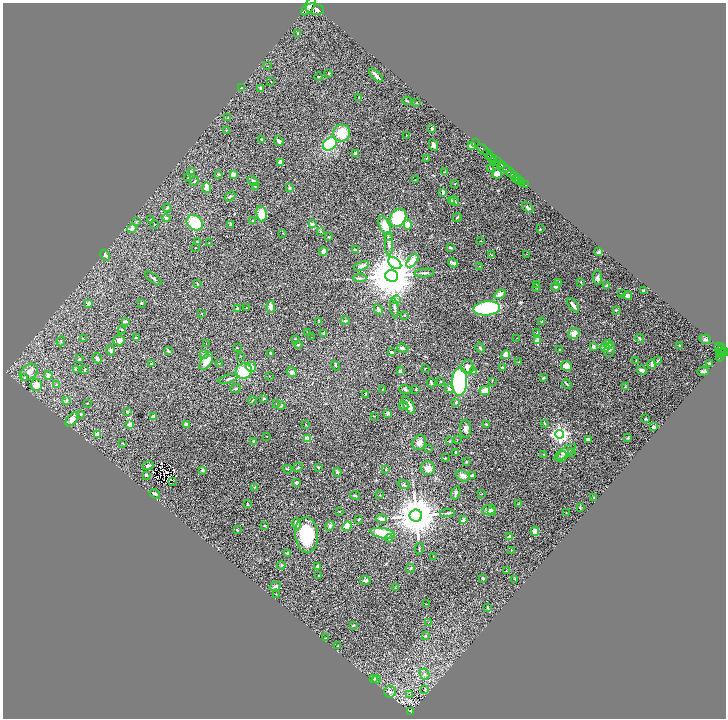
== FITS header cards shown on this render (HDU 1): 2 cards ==
NAXIS1  =                 1447
NAXIS2  =                 1432

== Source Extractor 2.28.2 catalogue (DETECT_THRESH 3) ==
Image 1447 x 1432 px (HDU 1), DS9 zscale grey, zoomed out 1/2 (1 PNG px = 2 x 2 image px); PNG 728 x 720 px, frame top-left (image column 2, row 1431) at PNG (3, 3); each listed source drawn as its Kron ellipse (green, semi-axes under 4 px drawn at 4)
Background 1.39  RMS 0.036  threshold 0.108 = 3 sigma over >= 5 px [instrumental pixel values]
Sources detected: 366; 39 cannot appear on this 1/2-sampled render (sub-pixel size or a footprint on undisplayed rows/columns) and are neither listed nor drawn; the other 327 listed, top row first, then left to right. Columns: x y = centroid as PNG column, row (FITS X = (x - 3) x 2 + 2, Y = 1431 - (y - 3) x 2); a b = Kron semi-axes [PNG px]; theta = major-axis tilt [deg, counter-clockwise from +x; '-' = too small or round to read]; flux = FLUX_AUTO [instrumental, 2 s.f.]
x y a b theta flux
309 6 11 4 55 7400
315 9 9 5 -12 8200
298 34 3 3 - 12
268 66 3 2 - 2.2
329 73 2 2 - 5.5
376 75 8 2 -45 23
319 77 4 2 - 4.6
271 81 2 1 - 2.2
241 88 3 2 - 3.3
260 88 4 3 - 11
359 97 3 2 - 3.1
407 101 5 2 - 4.1
416 103 2 2 - 3.4
228 118 3 2 - 3.6
432 128 3 3 - 14
226 130 3 3 - 4.8
342 133 8 8 - 200
406 135 2 1 - 2.7
262 139 3 3 - 6.9
279 141 5 2 - 23
475 142 4 1 - 85
330 144 8 5 42 420
433 145 6 3 -64 26
472 145 4 3 - 66
483 150 7 3 -44 2400
355 153 4 3 - 10
488 153 6 2 -36 1900
427 158 3 2 - 3.8
492 158 5 2 - 580
494 160 4 2 - 610
497 161 3 2 - 1000
280 162 4 3 - 29
501 165 4 2 - 690
491 168 2 2 - 4.4
504 168 7 3 -20 1500
191 171 3 3 - 8.3
444 172 3 2 - 3.3
509 172 6 3 -48 3300
218 174 3 2 - 5.8
497 174 5 4 - 79
233 175 4 3 - 31
514 175 3 2 - 440
187 178 2 2 - 2.3
517 178 3 2 - 1100
415 179 3 2 - 2.3
519 179 2 2 - 690
194 181 5 3 - 8.5
253 181 6 4 -39 15
522 182 3 2 - 420
455 183 3 2 - 3.5
525 185 2 2 - 320
255 186 4 3 - 6.2
207 188 5 3 - 73
289 188 4 3 - 15
443 192 4 3 - 20
230 197 6 3 35 7.6
452 201 4 3 - 14
455 201 5 3 - 11
167 208 4 3 - 6.3
528 208 6 3 -36 12
261 214 7 5 -78 140
457 217 5 2 - 7.4
166 218 4 3 - 11
398 218 10 7 54 400
150 219 3 2 - 5.2
253 221 3 2 - 3.8
137 222 4 3 - 5.5
195 223 8 7 - 220
230 224 3 2 - 14
312 224 4 4 - 16
154 225 3 2 - 2.3
408 225 5 4 - 58
385 226 10 5 -66 90
132 228 5 4 - 21
540 229 3 2 - 3.3
321 231 3 3 - 5.2
283 233 3 1 - 2.2
329 237 4 3 - 5.7
388 237 3 3 - 4.4
480 241 2 2 - 2.6
197 242 2 2 - 2.7
209 243 2 2 - 2.1
389 244 11 3 -90 18
450 247 3 2 - 9.5
195 248 2 2 - 3.9
355 250 4 3 - 8.4
323 251 4 3 - 29
599 252 3 3 - 14
527 254 2 2 - 2.4
105 255 6 3 -56 12
492 255 3 2 - 3.4
412 261 8 4 52 67
395 263 7 5 -40 500
453 263 5 3 - 18
361 266 8 3 21 30
480 266 2 2 - 2.9
424 273 10 2 5 12
392 276 6 6 - 39000
153 278 10 2 -36 9.7
360 278 6 3 1 11
598 278 7 4 -80 19
581 282 3 3 - 4.3
197 283 4 2 - 4.4
559 283 3 2 - 3.9
537 284 2 2 - 5.2
607 286 3 3 - 27
536 287 3 2 - 3.7
555 287 4 3 - 24
644 290 3 2 - 9.1
500 294 6 4 31 35
622 294 3 2 - 3.8
627 295 4 3 - 22
396 300 4 3 - 8.8
89 303 3 3 - 12
142 303 3 2 - 5.7
573 305 8 3 -54 26
271 307 6 3 -84 47
246 308 2 1 - 1.9
394 308 10 3 -81 14
487 308 13 7 4 680
237 309 3 3 - 12
378 309 5 3 - 18
616 310 3 2 - 5
202 314 3 2 - 3
404 315 3 3 - 6.2
345 321 4 3 - 8.3
542 321 3 2 - 6.1
125 322 3 2 - 14
319 322 3 3 - 3.9
122 330 4 2 - 3.8
308 333 2 1 - 1.7
324 333 4 3 - 14
537 333 3 2 - 4.7
574 334 6 5 - 56
311 337 2 1 - 1.6
136 338 3 2 - 5.3
517 338 2 2 - 2.3
640 338 4 3 - 7.7
83 339 3 2 - 2.9
295 339 4 2 - 3.9
705 339 6 4 -13 15
119 340 6 5 - 18
61 341 5 2 - 5
537 341 4 3 - 84
206 344 2 1 - 2
608 344 4 4 - 19
298 345 3 2 - 6.4
680 345 2 2 - 4.2
593 346 3 3 - 24
718 346 4 2 - 380
237 347 2 1 - 4
605 347 5 4 - 72
403 348 6 3 -19 14
480 348 5 3 - 10
559 349 3 1 - 3.2
609 349 7 5 79 18
721 349 6 2 59 470
111 350 5 3 - 14
168 351 4 3 - 8.1
392 352 3 2 - 8.8
724 352 4 3 - 860
271 353 3 3 - 5.7
721 353 2 2 - 330
204 354 4 3 - 13
720 354 4 1 - 550
506 355 4 4 - 67
241 356 3 2 - 2.7
720 357 4 3 - 140
97 358 5 3 - 16
79 359 3 3 - 8.6
206 361 9 5 59 55
636 361 3 2 - 3.9
657 361 4 2 - 4.5
518 362 3 1 - 2.5
219 363 2 2 - 2.4
709 363 2 2 - 5.8
151 364 3 3 - 7.3
652 364 5 3 - 15
335 366 5 3 - 6.6
566 366 5 4 - 45
251 367 5 5 - 42
467 367 7 6 - 32
502 368 3 3 - 8.2
76 369 2 2 - 6.8
85 369 3 2 - 3.9
425 369 2 2 - 4.4
642 370 5 3 - 31
244 371 8 7 - 170
400 371 3 3 - 12
703 371 5 3 - 13
29 372 10 7 38 38
292 372 5 4 - 15
473 372 2 2 - 34
48 375 4 4 - 23
269 376 2 1 - 1.7
24 377 3 3 - 5.4
543 378 4 3 - 7.6
228 379 10 2 16 10
440 381 3 2 - 4.1
492 381 2 2 - 2.9
459 382 14 7 88 1200
431 383 4 2 - 16
567 384 5 2 - 8.3
36 385 6 6 - 60
57 385 3 3 - 12
625 387 4 3 - 6.2
236 389 5 3 - 11
382 389 2 2 - 2.3
405 389 6 3 -19 10
416 389 3 2 - 5.4
449 389 4 3 - 14
485 390 5 4 - 59
365 394 4 1 - 4.8
264 398 3 3 - 8
67 400 4 3 - 7.5
252 400 4 2 - 4.8
456 402 3 3 - 9
87 403 2 2 - 3.1
276 404 4 3 - 4.8
281 405 3 2 - 11
409 405 10 4 -60 62
404 406 5 3 - 7.2
127 412 4 3 - 10
388 413 3 2 - 28
81 414 2 2 - 5.4
374 416 3 2 - 3.1
153 417 3 3 - 52
72 419 8 5 48 34
646 419 2 2 - 9.4
545 423 4 2 - 4.4
486 424 2 2 - 8.7
130 425 3 2 - 57
186 425 3 2 - 32
306 425 3 2 - 3.6
653 427 3 2 - 22
466 429 9 5 -86 24
559 434 4 4 - 2400
97 435 4 3 - 53
267 436 2 1 - 1.8
308 438 4 4 - 53
628 438 3 3 - 6
588 439 3 3 - 15
457 440 3 2 - 3
253 441 4 3 - 14
450 441 2 2 - 4.2
122 443 3 2 - 3.4
419 443 8 6 61 35
428 449 3 2 - 2.5
456 452 3 3 - 14
565 452 12 5 35 34
571 453 4 2 - 6.1
544 454 3 2 - 2.8
562 457 6 4 59 14
445 458 4 2 - 4.6
466 462 3 2 - 3.8
148 466 5 3 - 21
298 467 5 2 - 5.6
318 467 2 2 - 5.5
428 468 7 6 - 48
287 469 4 2 - 5.5
202 470 3 3 - 7.2
385 470 3 2 - 5.7
337 472 4 4 - 10
146 475 2 2 - 42
463 476 7 5 -26 26
472 476 3 3 - 19
173 482 2 1 - 4.9
297 482 3 3 - 14
404 485 6 3 -21 8.7
254 487 3 3 - 5.5
456 493 7 3 75 15
155 494 6 4 -38 13
482 494 2 1 - 2.4
355 495 5 2 - 5.7
380 495 3 2 - 2.2
593 498 3 2 - 2.8
247 504 4 3 - 4.1
518 504 2 2 - 3.4
580 507 4 2 - 5.9
489 510 7 5 11 30
339 511 2 2 - 3.6
492 511 3 3 - 7.4
448 513 7 3 1 9.3
566 513 2 1 - 2.5
416 516 6 6 - 30000
359 519 3 2 - 7.3
381 519 5 3 - 40
463 520 4 3 - 25
297 524 6 4 -77 43
265 526 3 2 - 6.7
330 526 5 3 - 16
347 526 5 4 - 75
237 530 3 2 - 5
535 531 4 3 - 50
383 533 12 5 -11 160
306 535 18 11 -85 340
509 537 4 3 - 31
389 538 4 2 - 6
419 549 6 2 80 5.7
512 550 2 2 - 2.4
287 553 3 2 - 7.6
433 556 2 2 - 2.4
281 565 4 4 - 5.9
317 566 2 2 - 16
410 569 4 3 - 6.8
506 571 4 2 - 4
319 575 2 2 - 4
483 578 3 3 - 9.5
515 579 3 2 - 3
366 580 5 3 - 17
275 586 6 3 25 14
395 587 2 2 - 2.8
276 594 2 1 - 2.5
426 604 3 2 - 3.4
488 608 3 3 - 7.9
428 623 2 2 - 4.6
353 625 3 2 - 3.6
425 636 3 2 - 7.7
326 638 3 2 - 3.8
338 646 3 2 - 3.4
424 674 6 4 -63 20
374 679 3 3 - 17
377 679 4 3 - 7.2
425 689 3 2 - 3.9
390 692 6 5 - 20
410 694 2 2 - 19
410 711 4 2 - 240
At the frame edge (FLAGS 8, measured only in part): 1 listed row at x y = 309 6
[39 sub-pixel or undisplayed-footprint detections neither listed nor drawn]